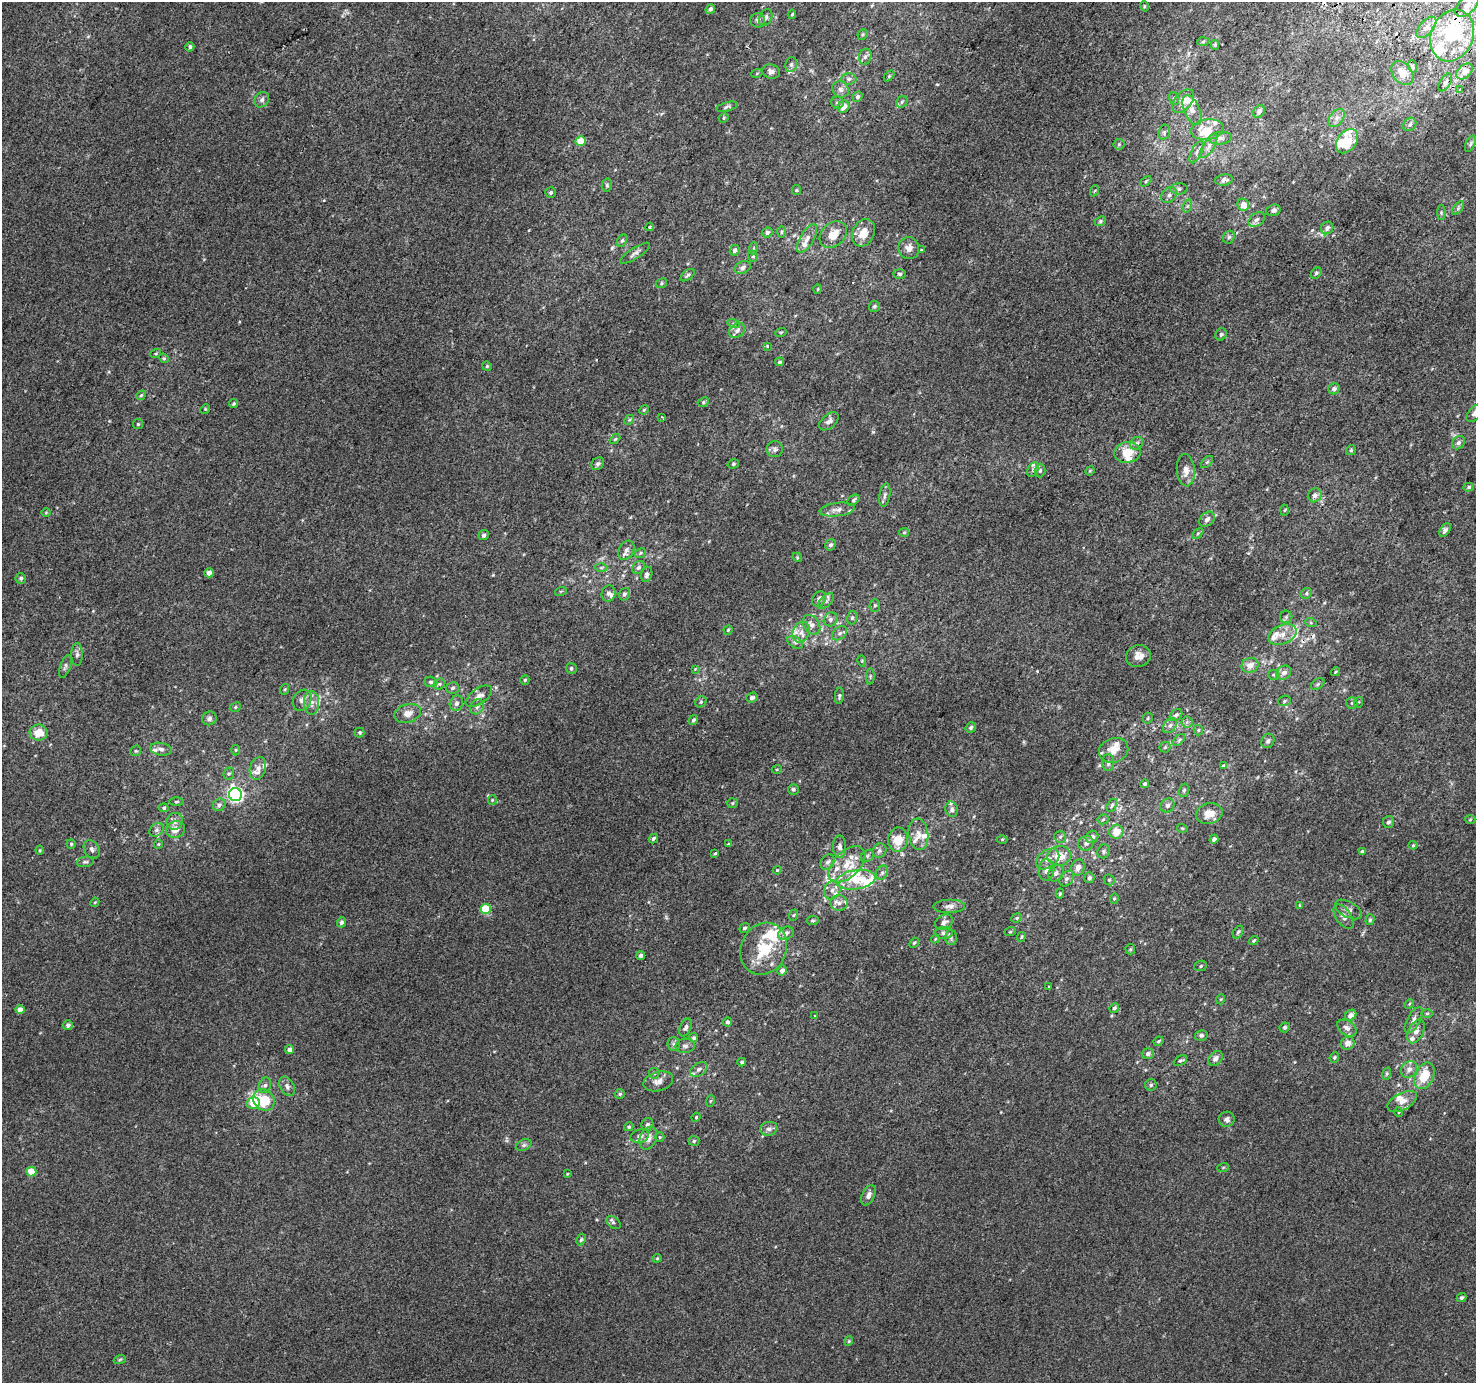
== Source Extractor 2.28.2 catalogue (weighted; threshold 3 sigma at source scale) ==
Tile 10 of 4 x 4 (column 2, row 3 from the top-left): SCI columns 1504-2977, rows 1671-3051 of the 5950 x 6035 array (HDU 1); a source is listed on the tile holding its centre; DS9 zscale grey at full resolution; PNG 1478 x 1385 px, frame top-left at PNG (2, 2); each listed source drawn as its Kron ellipse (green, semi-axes under 4 px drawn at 4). Shown black and unused: <1% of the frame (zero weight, under 2 of 3 exposures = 2% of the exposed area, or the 3 px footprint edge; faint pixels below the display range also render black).
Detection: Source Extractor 2.28.2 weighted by HDU 2 'WHT'; one run over the whole footprint, this tile lists its part. Background 0.00299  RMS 0.0073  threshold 0.0329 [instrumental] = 3 sigma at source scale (4.5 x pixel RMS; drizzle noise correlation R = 1.50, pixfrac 1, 0.0396/0.0396 arcsec/px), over >= 5 px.
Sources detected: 413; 1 inside a brighter object's white glare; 3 cosmic-ray / hot-pixel residue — neither listed nor drawn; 55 inside a brighter listed object's ellipse — not listed separately; the other 354 listed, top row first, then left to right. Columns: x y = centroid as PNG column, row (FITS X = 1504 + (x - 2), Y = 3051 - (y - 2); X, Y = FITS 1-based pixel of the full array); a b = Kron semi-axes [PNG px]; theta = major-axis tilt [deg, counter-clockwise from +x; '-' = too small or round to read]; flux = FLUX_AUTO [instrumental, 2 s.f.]
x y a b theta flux
1467 5 14 8 46 5.8
1144 6 5 3 - 0.67
710 9 5 4 - 2.3
792 14 4 4 - 1.1
766 17 9 6 65 2.6
758 20 7 7 - 2.1
1426 27 13 7 49 4.6
863 34 5 5 - 0.99
1452 35 27 21 68 44
1203 42 6 4 3 0.92
1215 45 5 4 - 0.97
190 47 5 4 - 1.8
865 57 8 6 73 2.3
791 65 7 5 76 1.9
1412 66 6 4 -71 1.3
1464 71 9 6 44 6.4
771 72 9 7 -17 3.1
757 73 5 3 - 0.76
1402 73 13 9 -53 10
889 76 6 4 46 0.98
849 79 7 5 3 2.1
1445 82 10 5 58 2.8
840 89 9 7 -42 3.1
1459 90 3 2 - 0.69
857 97 5 4 - 1.8
1174 98 6 5 - 1.4
262 100 8 6 53 2.3
1183 101 13 8 49 6.2
902 102 6 5 - 1.4
837 103 6 6 - 1.7
727 107 11 4 15 1.5
843 107 6 5 - 5.6
1192 110 15 7 -67 4.9
1259 111 7 5 55 2.7
724 118 5 4 - 0.76
1337 118 10 6 53 3.3
1410 124 7 6 - 2
1207 130 16 10 9 8.8
1164 132 8 5 70 1.8
1220 138 12 6 5 3
581 141 5 5 - 18
1347 141 13 9 52 17
1119 144 5 5 - 1.2
1470 144 8 4 67 1.4
1209 146 13 5 59 3.6
1197 152 12 5 65 2.8
1224 180 9 5 8 2.6
1146 181 6 4 45 1.1
607 185 6 5 - 1.3
1179 189 8 5 1 2
797 190 5 4 - 0.86
1094 191 6 3 69 0.85
551 193 5 5 - 1.4
1169 195 8 6 45 2.7
1243 205 6 5 - 6
1187 206 7 4 71 1.2
1458 208 8 4 54 1.5
1273 210 7 5 16 2.4
1441 212 7 4 -90 1.2
1257 220 9 6 38 2.2
1100 221 6 4 23 1.2
650 227 4 3 - 0.76
1327 228 6 6 - 2.5
767 232 5 5 - 2.2
782 232 6 4 89 0.96
863 233 14 10 63 9.6
833 234 15 11 42 9.4
1229 237 7 5 62 1.6
807 238 16 7 58 4.2
622 240 7 4 61 1.3
754 248 6 4 71 0.87
909 248 11 10 - 4.7
735 250 5 4 - 2.5
921 250 4 3 - 0.65
635 253 17 5 33 2.9
753 256 6 4 -70 1.2
743 267 8 6 28 2.2
1316 273 6 4 45 1.4
900 274 6 4 -4 1.4
687 275 8 4 38 1.5
661 283 6 4 24 1.1
818 289 5 3 - 0.62
874 306 5 5 - 1.4
734 324 6 4 -17 1.2
737 331 8 6 38 3
781 332 5 3 - 0.73
1221 334 6 5 - 1.6
767 346 4 4 - 0.59
156 353 5 3 - 0.7
164 358 5 4 - 0.89
779 362 4 4 - 1.2
487 366 5 4 - 0.88
1334 389 6 5 - 2.5
141 395 5 4 - 0.94
703 402 6 4 24 1.2
233 404 4 4 - 1.1
205 409 5 4 - 0.72
644 410 5 4 - 0.78
1474 413 10 6 49 2.4
662 417 3 3 - 0.53
629 420 5 4 - 0.97
829 421 11 7 41 3.2
138 424 5 5 - 0.79
615 439 6 3 44 0.85
1137 443 7 6 - 2
1458 443 7 6 - 2
775 449 8 8 - 2.3
1351 450 5 5 - 0.98
1127 452 13 10 8 13
1207 462 7 4 44 1.1
598 464 7 5 44 1.9
733 464 6 4 16 1
1033 469 8 5 64 1.7
1186 470 16 9 -85 6
1040 471 7 5 87 1.6
1090 471 5 4 - 0.8
1469 487 5 4 - 1.1
885 495 12 5 81 2.2
1315 495 7 6 - 2.9
853 500 7 4 38 1.5
837 510 18 6 7 4.3
1284 510 5 3 - 0.74
46 513 5 3 - 0.65
1207 519 9 6 44 2.9
1445 530 7 5 54 2.2
904 532 5 4 - 0.85
1198 534 6 4 45 1.1
484 535 5 5 - 2
831 545 6 5 - 2.1
626 550 10 7 57 3.1
640 553 6 4 24 0.99
797 557 5 4 - 0.72
638 567 7 5 43 2.1
601 568 6 4 1 1.1
209 573 4 4 - 4.3
647 574 8 5 75 2.4
21 578 5 5 - 1.6
561 591 6 3 18 0.81
1306 593 6 5 - 1.1
608 594 8 7 - 2.5
624 594 6 5 - 2
819 599 8 6 54 3.1
826 601 9 5 44 2.2
875 605 6 5 - 1.3
1286 617 6 6 - 1.6
852 618 7 5 72 1.7
831 619 7 6 - 2.2
1311 623 6 4 -19 0.86
812 625 11 7 -56 3.9
728 630 5 4 - 1.1
801 632 11 8 69 4.8
839 633 8 6 40 2.5
1282 634 15 9 24 6.9
795 642 8 5 -31 2.1
77 654 11 5 89 2.2
1138 656 12 10 15 5.7
862 661 6 3 -73 0.81
1250 665 9 7 23 5.3
65 666 12 5 71 2
571 668 5 5 - 1.2
695 669 4 4 - 0.53
1335 672 5 3 - 0.64
1284 673 8 6 39 3.8
1274 675 5 5 - 1.1
870 676 8 3 85 0.96
525 680 4 4 - 0.85
431 682 7 5 -3 1.6
439 684 6 5 - 1.1
1318 684 7 5 37 1.4
453 688 6 5 - 1.7
285 689 5 3 - 0.8
479 696 15 7 35 5.5
839 696 8 4 85 1.3
752 698 6 5 - 1.8
302 700 11 8 62 4.2
1284 701 6 5 - 1.3
701 702 6 5 - 1.2
1359 702 5 3 - 0.81
312 703 12 7 -89 4.3
456 703 8 6 71 2.7
1352 703 6 5 - 1.3
235 707 6 4 25 1
477 707 8 6 54 2.9
408 713 13 9 18 5.9
1176 715 7 5 43 2
209 718 7 6 - 2.2
1148 718 5 5 - 1.1
693 720 5 4 - 1.6
1187 722 5 5 - 1.7
1170 725 8 5 49 2.4
971 728 5 5 - 1.6
1198 730 5 4 - 0.98
39 733 9 8 - 9.9
359 733 5 5 - 1.1
1179 740 7 4 45 1.2
1268 741 7 6 - 2.1
1165 747 5 5 - 1.2
161 749 11 6 -10 3.1
236 750 5 3 - 0.78
1114 750 15 12 20 9.7
136 751 5 5 - 1
1108 763 8 6 -90 2.2
1223 765 4 3 - 1.1
258 768 12 8 74 4.7
777 769 5 3 - 0.72
229 774 6 5 - 1.3
1145 784 4 4 - 1.4
793 789 5 5 - 1.5
1184 790 7 5 73 1.3
235 795 6 6 - 190
492 800 5 4 - 0.77
176 802 7 3 1 0.97
732 803 5 5 - 1
219 805 7 6 - 1.8
1112 805 7 4 61 1.2
1167 805 7 6 - 2.1
164 808 4 4 - 1
952 809 8 6 -77 2
1209 813 13 10 13 8.7
1103 819 5 5 - 1
1470 819 5 3 - 0.6
175 821 8 8 - 3.3
1388 822 6 5 - 1.8
1182 828 5 3 - 0.67
157 830 8 5 42 2
175 830 10 8 23 5.9
1116 832 7 7 - 9.8
918 834 16 10 -84 6.5
1060 837 6 6 - 1.6
1092 837 6 6 - 3.3
653 839 5 4 - 1.5
1002 839 5 3 - 0.7
1214 839 4 4 - 2.5
898 840 12 10 83 14
1086 843 8 7 - 3.1
71 844 4 4 - 0.94
158 844 5 4 - 0.71
728 844 4 2 - 0.49
1413 845 4 4 - 0.86
839 847 11 6 -89 3.2
92 849 10 7 -56 2.5
40 850 4 4 - 0.75
879 851 7 6 - 2
1104 851 7 6 - 1.5
1362 851 4 3 - 1.2
715 853 3 3 - 1.8
867 856 7 5 38 1.6
1059 856 12 10 15 11
1048 859 13 8 36 5.6
85 862 8 5 8 1.6
827 862 8 6 57 2.3
847 864 22 13 44 15
1078 868 8 6 72 4.2
777 870 4 4 - 0.68
1046 870 11 8 85 4.5
882 873 7 5 68 1.8
1056 873 9 7 53 2.6
1089 878 5 5 - 1.7
1066 879 8 6 54 2.5
856 880 20 9 9 15
1109 880 6 5 - 0.96
832 890 9 8 - 4.2
1060 893 5 3 - 1
1114 899 5 4 - 1
95 902 5 4 - 0.73
839 903 9 7 -5 3.4
1299 905 4 3 - 0.97
949 906 16 6 1 4
486 909 5 5 - 28
1348 909 15 7 -29 3.6
794 915 6 3 70 0.77
1344 917 14 7 -55 3.7
1017 918 5 4 - 1
1370 920 5 4 - 1.2
813 921 6 4 6 1
341 922 5 4 - 2.3
944 922 9 7 33 3.1
745 928 5 4 - 1.4
1010 932 6 3 19 0.72
1238 932 7 4 59 1.3
786 933 8 6 28 3.8
944 933 9 6 -1 2.3
1021 937 5 3 - 0.8
951 938 7 6 - 1.9
935 939 4 3 - 0.62
1254 941 5 4 - 0.98
914 943 5 3 - 0.76
764 949 27 22 65 28
1130 949 5 5 - 0.89
641 955 4 4 - 2.3
1201 966 6 5 - 1.1
782 971 5 4 - 3.4
1049 987 3 2 - 0.63
1221 999 5 3 - 0.64
1409 1004 5 4 - 0.83
1114 1008 5 4 - 1.4
20 1010 4 4 - 5
1427 1013 6 4 0 0.96
1351 1015 6 5 - 3.9
815 1016 4 4 - 0.57
1414 1020 14 6 62 4
728 1022 4 4 - 2.3
68 1025 5 5 - 2.2
685 1027 9 5 65 2.2
1285 1027 5 4 - 1.1
1347 1028 10 7 -35 3.4
1416 1031 13 7 63 4.1
1201 1035 6 5 - 1.9
694 1038 4 4 - 1.3
1158 1041 5 3 - 0.9
1347 1043 7 6 - 4.2
674 1044 7 6 - 1.8
685 1046 9 7 4 2.5
290 1050 4 4 - 3
1148 1054 6 5 - 2.3
1334 1057 5 4 - 1.1
1215 1058 8 6 45 2.7
1180 1060 7 4 27 1.3
742 1062 4 4 - 1.3
699 1069 9 6 32 2.3
1409 1069 9 7 47 3.7
654 1073 5 5 - 1.1
1386 1074 6 4 71 1.1
1424 1076 14 9 66 16
658 1081 15 9 15 5.2
265 1085 8 6 71 2.1
1151 1085 6 5 - 1.5
287 1086 10 7 -62 2.9
620 1094 5 5 - 1.4
264 1100 11 10 - 16
710 1101 6 3 70 0.82
1402 1101 16 8 28 5.5
253 1103 7 5 13 7.9
1399 1112 5 3 - 0.69
696 1117 5 4 - 0.79
1227 1119 8 7 - 2.8
647 1124 7 5 62 1.8
629 1127 5 4 - 0.82
769 1129 8 7 - 2.8
640 1136 9 6 14 3.3
660 1137 5 4 - 0.77
648 1138 12 8 67 6
694 1141 5 4 - 1.2
524 1145 8 5 27 1.7
1223 1168 6 4 20 0.84
31 1172 5 5 - 13
567 1174 4 3 - 0.56
868 1195 11 6 65 3.5
613 1223 8 5 -38 1.5
581 1240 6 4 62 1.1
657 1258 4 4 - 0.74
1461 1298 5 4 - 1.5
849 1341 4 4 - 0.77
120 1359 6 4 20 0.93
Isophote crosses this tile's border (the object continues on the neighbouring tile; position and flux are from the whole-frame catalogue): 1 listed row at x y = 1474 413
Unlisted compact peaks at least as high as the median listed source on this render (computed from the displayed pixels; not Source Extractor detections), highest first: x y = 873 432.